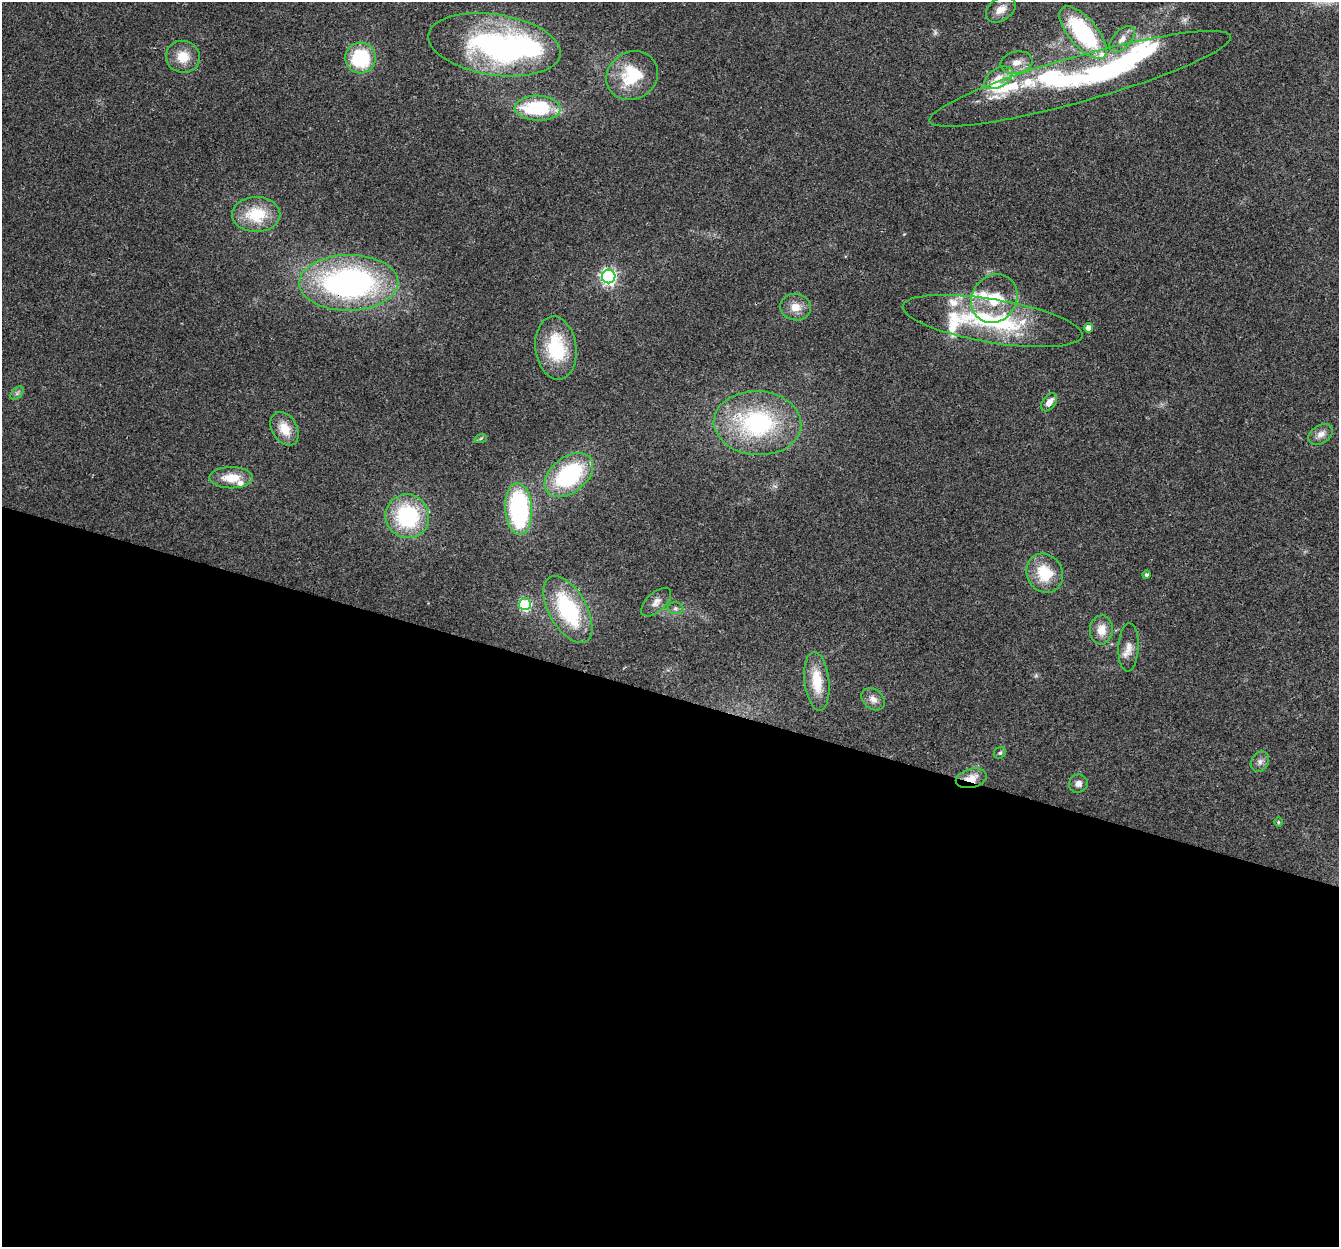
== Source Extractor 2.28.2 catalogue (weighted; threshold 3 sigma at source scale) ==
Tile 14 of 4 x 4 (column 2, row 4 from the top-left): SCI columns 1366-2702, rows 335-1579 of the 5395 x 5585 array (HDU 1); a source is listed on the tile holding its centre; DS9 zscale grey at full resolution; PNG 1341 x 1249 px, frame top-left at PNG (2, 2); each listed source drawn as its Kron ellipse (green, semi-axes under 4 px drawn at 4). Shown black and unused: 44% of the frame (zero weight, under 3 of 4 exposures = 5% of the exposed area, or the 3 px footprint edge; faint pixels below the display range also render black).
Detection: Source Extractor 2.28.2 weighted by HDU 2 'WHT'; one run over the whole footprint, this tile lists its part. Background 0.0648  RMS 0.0041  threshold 0.0185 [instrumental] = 3 sigma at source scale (4.5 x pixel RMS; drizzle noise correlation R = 1.50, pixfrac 1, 0.0396/0.0396 arcsec/px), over >= 5 px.
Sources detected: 61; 5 inside a brighter object's white glare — neither listed nor drawn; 12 inside a brighter listed object's ellipse — not listed separately; the other 44 listed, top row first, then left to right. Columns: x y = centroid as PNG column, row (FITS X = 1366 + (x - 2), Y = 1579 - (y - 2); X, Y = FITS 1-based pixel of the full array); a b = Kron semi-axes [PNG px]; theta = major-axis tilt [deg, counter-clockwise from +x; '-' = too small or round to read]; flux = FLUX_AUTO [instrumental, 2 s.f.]
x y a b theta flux
1001 9 16 11 34 4.2
1083 33 32 14 -50 46
1122 39 16 9 47 3.4
494 45 67 30 -9 83
183 57 17 16 - 8
361 58 15 15 - 27
1016 62 16 11 12 4.5
632 76 26 23 32 21
999 78 15 9 31 4.6
1080 79 156 23 16 73
538 108 23 12 -3 32
256 214 24 17 0 16
609 276 7 6 - 120
349 283 49 28 1 120
994 298 25 22 57 14
796 307 15 13 -6 5.1
993 321 91 21 -9 51
1088 328 4 4 - 2.9
556 348 32 20 -82 24
17 393 8 5 46 0.96
1049 402 10 6 52 3.5
757 423 44 32 -3 51
285 429 18 12 -58 7.4
1321 434 13 9 31 2.9
481 438 6 4 19 0.63
569 475 27 17 38 44
231 478 21 10 0 8.3
519 509 26 13 -87 62
407 516 22 21 - 39
1045 573 20 17 -61 14
1147 575 4 4 - 0.81
656 602 18 9 42 3
525 604 6 6 - 43
675 608 8 6 1 1.1
568 610 37 19 -60 38
1101 630 14 11 86 5.5
1128 647 24 10 87 4.4
817 681 29 12 -84 12
873 699 13 9 -40 2.9
1000 753 6 5 - 0.72
1260 762 11 8 57 2
971 778 16 9 14 5.5
1078 784 9 9 - 2.2
1278 822 5 3 - 0.35
Overlapping masked pixels (flux is a lower limit): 2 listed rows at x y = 349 283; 971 778